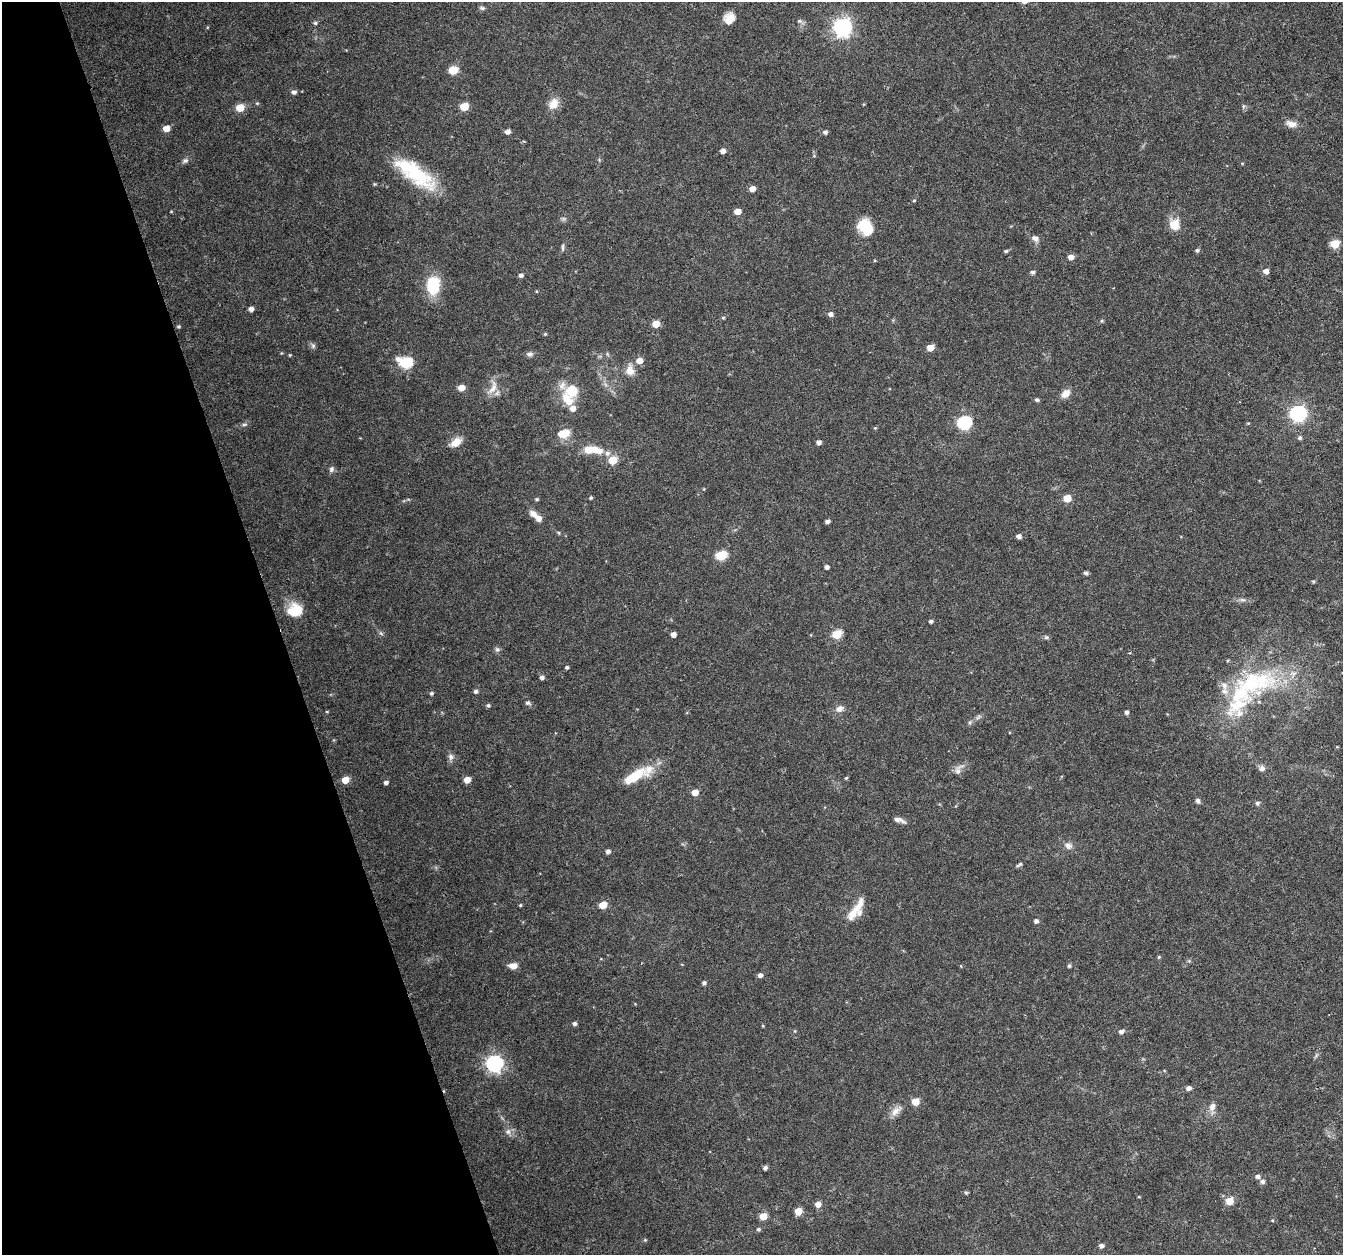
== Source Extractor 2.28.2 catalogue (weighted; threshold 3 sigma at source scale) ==
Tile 5 of 4 x 4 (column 1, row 2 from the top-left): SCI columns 1-1341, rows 2570-3822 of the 5368 x 5192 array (HDU 1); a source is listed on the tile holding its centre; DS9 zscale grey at full resolution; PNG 1345 x 1257 px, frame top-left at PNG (2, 2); no overlay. Shown black and unused: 21% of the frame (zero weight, under 3 of 6 exposures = <1% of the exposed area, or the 3 px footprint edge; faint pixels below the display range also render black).
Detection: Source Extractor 2.28.2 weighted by HDU 2 'WHT'; one run over the whole footprint, this tile lists its part. Background 0.0242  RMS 0.0028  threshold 0.0114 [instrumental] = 3 sigma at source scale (4.09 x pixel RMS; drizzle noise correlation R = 1.36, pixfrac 0.8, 0.0396/0.0396 arcsec/px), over >= 5 px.
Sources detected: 167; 1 too faint to see at this stretch — not listed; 13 inside a brighter listed object's ellipse — not listed separately; the other 153 listed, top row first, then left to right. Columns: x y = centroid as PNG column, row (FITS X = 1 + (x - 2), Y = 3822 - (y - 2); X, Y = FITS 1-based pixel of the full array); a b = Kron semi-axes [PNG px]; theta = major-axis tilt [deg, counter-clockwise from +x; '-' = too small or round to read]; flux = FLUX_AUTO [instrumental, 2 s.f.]
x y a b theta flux
482 8 8 5 -9 0.54
729 18 12 10 49 3.4
800 21 10 6 -26 0.79
315 23 5 5 - 0.45
843 27 7 7 - 120
453 70 6 5 - 9.3
294 92 6 5 - 0.9
257 103 5 4 - 0.31
554 104 15 12 60 2.8
464 106 5 5 - 6.9
1243 106 6 4 -72 0.42
240 107 6 5 - 5.9
1291 124 15 8 -13 1.8
166 128 5 5 - 3
507 132 5 5 - 1.4
825 132 5 5 - 0.73
723 151 5 4 - 1.4
814 156 6 4 0 0.28
185 161 9 7 17 0.76
1242 164 5 3 - 0.22
415 174 51 17 -35 18
752 189 5 5 - 1.9
914 200 4 4 - 0.32
737 211 5 4 - 3
1174 225 12 11 - 4.4
866 227 18 14 -50 8.1
1035 238 11 7 -30 1.2
1335 244 5 5 - 11
563 248 11 3 90 0.49
1197 250 5 5 - 0.5
1006 251 5 4 - 0.45
1071 257 5 5 - 1.8
1266 271 5 5 - 1.7
1033 272 5 5 - 0.7
521 275 5 4 - 0.84
433 285 19 13 85 11
536 291 4 3 - 0.2
251 309 5 4 - 1.2
831 314 5 5 - 1
723 318 4 4 - 0.3
1102 321 6 4 21 0.36
656 324 5 5 - 4
179 326 4 4 - 0.36
545 334 4 4 - 0.3
313 346 8 6 -75 0.65
930 348 5 5 - 4.7
530 354 9 6 6 0.85
607 354 6 4 -71 0.36
290 355 4 3 - 0.25
639 361 6 5 - 2.7
405 362 8 6 -14 26
630 370 14 11 -86 2.5
493 387 24 10 72 3
461 388 5 5 - 3.1
572 391 10 10 - 6.9
1065 393 12 8 40 2.1
567 399 20 12 -52 5.1
1037 400 4 4 - 0.59
1298 413 7 6 - 81
964 422 7 6 - 41
244 425 10 4 5 0.59
875 428 5 4 - 0.29
563 433 12 8 12 4.8
1300 438 5 5 - 0.65
456 442 13 8 37 3.2
819 442 4 4 - 1.1
589 449 31 10 -9 6.3
613 460 6 5 - 7.2
331 469 8 7 - 0.77
704 489 4 3 - 0.19
591 498 4 4 - 0.37
1067 498 5 5 - 6.2
537 499 5 4 - 0.38
538 518 8 6 -39 1.7
827 521 4 4 - 0.9
559 533 5 3 - 0.25
1019 536 5 4 - 1.2
721 555 6 5 - 15
827 567 4 4 - 1
1086 573 4 4 - 0.7
1313 581 5 4 - 0.29
1242 600 9 4 -8 0.69
295 610 17 16 - 6.1
931 621 4 4 - 0.59
381 633 8 4 -53 0.47
673 634 4 4 - 1.5
837 634 6 5 - 11
1046 637 7 5 -13 0.55
497 650 7 7 - 0.66
1130 653 4 3 - 0.23
567 667 4 4 - 0.48
542 677 5 5 - 0.78
1262 680 50 31 61 23
1224 685 12 9 -63 2.3
476 691 5 5 - 0.63
431 693 5 4 - 0.53
528 703 7 5 -8 0.57
488 705 5 5 - 0.48
839 709 11 8 25 1.6
327 712 5 3 - 0.23
1126 712 5 4 - 0.7
978 717 8 4 45 0.63
970 722 6 4 71 0.41
1337 747 4 3 - 0.21
451 757 9 7 -81 1
1262 768 7 7 - 1
958 770 17 8 59 1.7
634 776 31 11 31 9.3
846 778 4 4 - 0.3
345 780 5 5 - 4.5
467 780 5 5 - 3.2
386 782 5 4 - 0.85
695 792 5 5 - 3.2
1198 801 7 5 -56 0.69
1257 803 6 6 - 0.56
899 820 17 5 -18 1.3
1068 846 11 9 -19 1.4
608 851 6 5 - 0.69
1019 865 10 4 29 0.5
520 905 4 3 - 0.3
603 905 5 5 - 4.9
858 906 28 10 56 3.7
1036 921 5 5 - 0.88
1159 957 5 4 - 0.33
1189 961 5 5 - 0.36
513 966 8 6 -1 2.5
1069 966 4 4 - 0.53
760 975 5 4 - 1.1
704 983 5 4 - 0.62
574 1024 5 4 - 0.72
763 1026 4 3 - 0.24
795 1031 5 3 - 0.26
1121 1031 6 5 - 1.1
1316 1055 9 3 57 0.49
494 1063 7 7 - 94
1189 1088 5 5 - 1.1
915 1101 5 5 - 5.5
1212 1108 17 8 85 1.8
896 1111 19 9 41 2.2
508 1132 9 8 - 1.2
765 1168 5 4 - 0.79
1257 1176 5 4 - 0.99
1262 1181 6 5 - 0.92
966 1193 5 5 - 0.35
1139 1197 4 3 - 0.22
1229 1201 5 5 - 5.4
818 1204 5 5 - 2.2
798 1211 5 5 - 5
763 1216 5 5 - 5.1
1272 1220 4 3 - 0.25
758 1229 5 5 - 0.47
645 1240 5 4 - 0.32
1101 1246 5 4 - 0.98